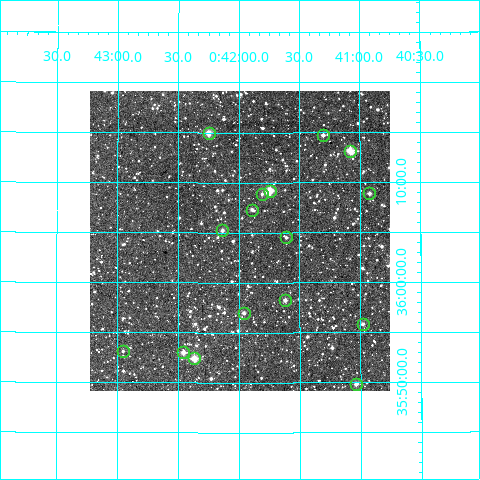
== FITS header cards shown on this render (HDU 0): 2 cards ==
NAXIS1  =                  300
NAXIS2  =                  300

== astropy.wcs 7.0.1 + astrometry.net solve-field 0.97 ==
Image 300 x 300 px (HDU 0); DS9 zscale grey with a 90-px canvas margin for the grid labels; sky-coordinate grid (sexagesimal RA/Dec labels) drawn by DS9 from the SOLVED WCS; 16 Tycho-2 reference stars matched to detected sources circled (green)
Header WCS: RA---TAN/DEC--TAN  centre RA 00:42:00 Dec +36:04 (10.50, +36.07 deg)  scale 6 arcsec/px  FOV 30.0' x 30.0'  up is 0 deg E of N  parity normal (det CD < 0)
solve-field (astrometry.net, Tycho-2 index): VERIFIED the header's WCS against the Tycho-2 star catalogue (16 matches, 0 conflicts) and refined it, rather than solving blind
Solved WCS: RA---TAN-SIP/DEC--TAN-SIP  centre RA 00:42:00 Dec +36:04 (10.50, +36.07 deg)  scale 6 arcsec/px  FOV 30.0' x 30.0'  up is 0 deg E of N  parity normal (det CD < 0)
The solver's refit moves the header's centre by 1.3 arcsec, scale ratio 0.9994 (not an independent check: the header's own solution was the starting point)
Tycho-2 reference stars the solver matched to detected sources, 16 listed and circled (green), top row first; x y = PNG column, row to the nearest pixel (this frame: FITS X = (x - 90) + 1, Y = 300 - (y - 91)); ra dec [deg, ICRS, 3 dp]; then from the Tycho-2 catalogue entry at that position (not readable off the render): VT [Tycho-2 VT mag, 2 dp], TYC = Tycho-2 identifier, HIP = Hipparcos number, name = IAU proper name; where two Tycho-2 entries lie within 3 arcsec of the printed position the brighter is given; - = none
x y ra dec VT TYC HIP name
209 133 10.562 +36.249 10.51 2287-823-1 - -
323 135 10.325 +36.245 12.18 2287-421-1 - -
350 151 10.270 +36.220 9.77 2287-933-1 - -
270 191 10.436 +36.153 10.16 2287-1264-1 - -
369 193 10.230 +36.149 11.89 2287-1517-1 - -
262 194 10.452 +36.148 12.59 2287-1409-1 - -
252 210 10.473 +36.122 12.21 2287-1446-1 - -
222 230 10.533 +36.087 11.90 2287-627-1 - -
286 237 10.402 +36.075 12.30 2287-853-1 - -
285 300 10.405 +35.971 11.40 2287-1331-1 - -
244 313 10.489 +35.950 11.98 2287-642-1 - -
363 324 10.245 +35.931 11.86 2287-1076-1 - -
123 351 10.738 +35.885 12.03 2287-779-1 - -
183 352 10.614 +35.883 10.55 2287-1282-1 - -
194 358 10.591 +35.874 10.10 2287-1237-1 - -
356 384 10.259 +35.831 11.94 2287-1355-1 - -